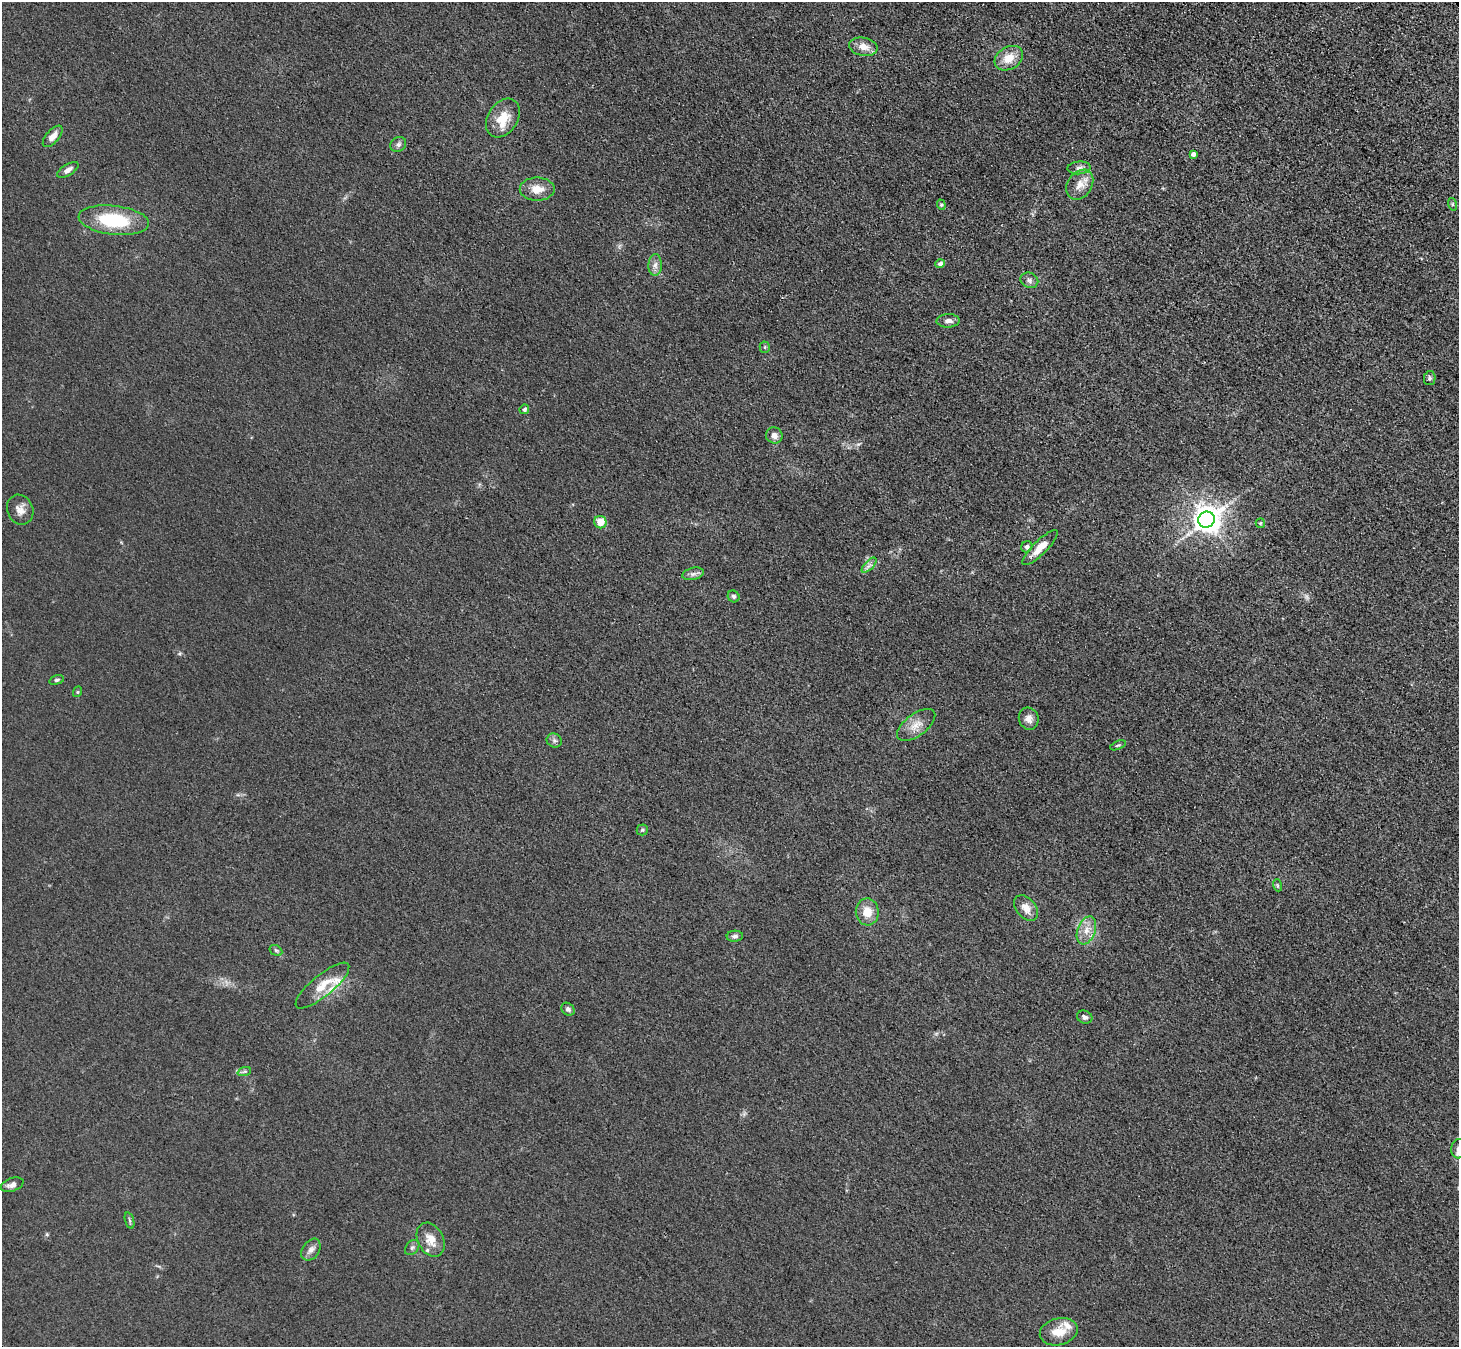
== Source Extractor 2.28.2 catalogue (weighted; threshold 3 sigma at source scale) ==
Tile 10 of 4 x 4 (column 2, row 3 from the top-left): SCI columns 1559-3015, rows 1609-2953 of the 6166 x 6131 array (HDU 1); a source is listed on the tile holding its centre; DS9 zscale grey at full resolution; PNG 1461 x 1349 px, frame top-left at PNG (2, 2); each listed source drawn as its Kron ellipse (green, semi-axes under 4 px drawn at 4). Shown black and unused: <1% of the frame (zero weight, under 3 of 4 exposures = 9% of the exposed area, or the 3 px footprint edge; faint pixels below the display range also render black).
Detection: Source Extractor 2.28.2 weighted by HDU 2 'WHT'; one run over the whole footprint, this tile lists its part. Background 0.0318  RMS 0.0067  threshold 0.0304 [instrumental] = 3 sigma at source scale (4.5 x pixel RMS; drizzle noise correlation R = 1.50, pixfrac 1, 0.05/0.05 arcsec/px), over >= 5 px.
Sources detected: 59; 1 too faint to see at this stretch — neither listed nor drawn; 4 inside a brighter listed object's ellipse — not listed separately; the other 54 listed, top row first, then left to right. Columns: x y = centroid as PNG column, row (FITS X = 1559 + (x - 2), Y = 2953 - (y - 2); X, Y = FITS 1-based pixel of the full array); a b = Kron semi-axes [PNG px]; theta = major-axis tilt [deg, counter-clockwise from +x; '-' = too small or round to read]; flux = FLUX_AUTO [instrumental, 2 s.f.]
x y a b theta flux
863 47 14 9 -10 6.8
1009 58 15 11 31 11
503 118 21 15 58 15
53 136 13 6 49 5.3
398 144 8 7 - 2.2
1193 154 4 4 - 2.8
1079 168 12 6 4 3.1
68 170 12 5 32 3.5
1080 185 16 12 56 8.1
537 189 17 11 0 9.3
1452 204 6 4 -72 1
941 205 5 4 - 0.91
114 220 35 14 -6 43
940 264 5 4 - 2.9
655 265 11 6 88 3.5
1029 280 9 7 -23 2.5
948 321 11 6 1 3.2
765 347 5 5 - 1
1430 378 7 5 79 1.6
524 409 5 4 - 1.7
774 435 8 8 - 4
20 510 15 13 -70 6.2
1206 520 8 8 - 890
600 522 6 6 - 10
1260 523 5 4 - 0.85
1027 547 6 5 - 2.4
1040 548 24 7 45 9.7
869 565 10 3 45 2.3
693 574 11 6 14 2.5
734 596 6 5 - 1.6
57 680 7 4 17 1.2
77 692 5 3 - 0.72
1029 719 11 10 - 4.5
916 725 22 11 37 8.4
554 741 8 6 -28 1.9
1118 745 8 3 21 0.98
642 830 5 5 - 1
1277 885 6 4 -72 1
1026 908 15 9 -49 6.6
867 912 13 11 -83 10
1086 930 14 9 70 7.3
735 936 8 5 5 2.1
276 950 7 5 -29 1.2
322 986 33 10 40 12
568 1009 7 6 - 1.8
1085 1017 8 6 -20 2.1
244 1072 7 4 19 1.3
1458 1149 10 7 84 3.2
12 1185 12 6 20 3.4
130 1220 8 3 -71 1.2
431 1240 18 13 -62 9.4
412 1247 8 6 49 1.7
311 1250 12 8 55 3.6
1059 1332 19 13 14 12
Isophote crosses this tile's border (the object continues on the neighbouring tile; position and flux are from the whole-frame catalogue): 1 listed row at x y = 1458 1149